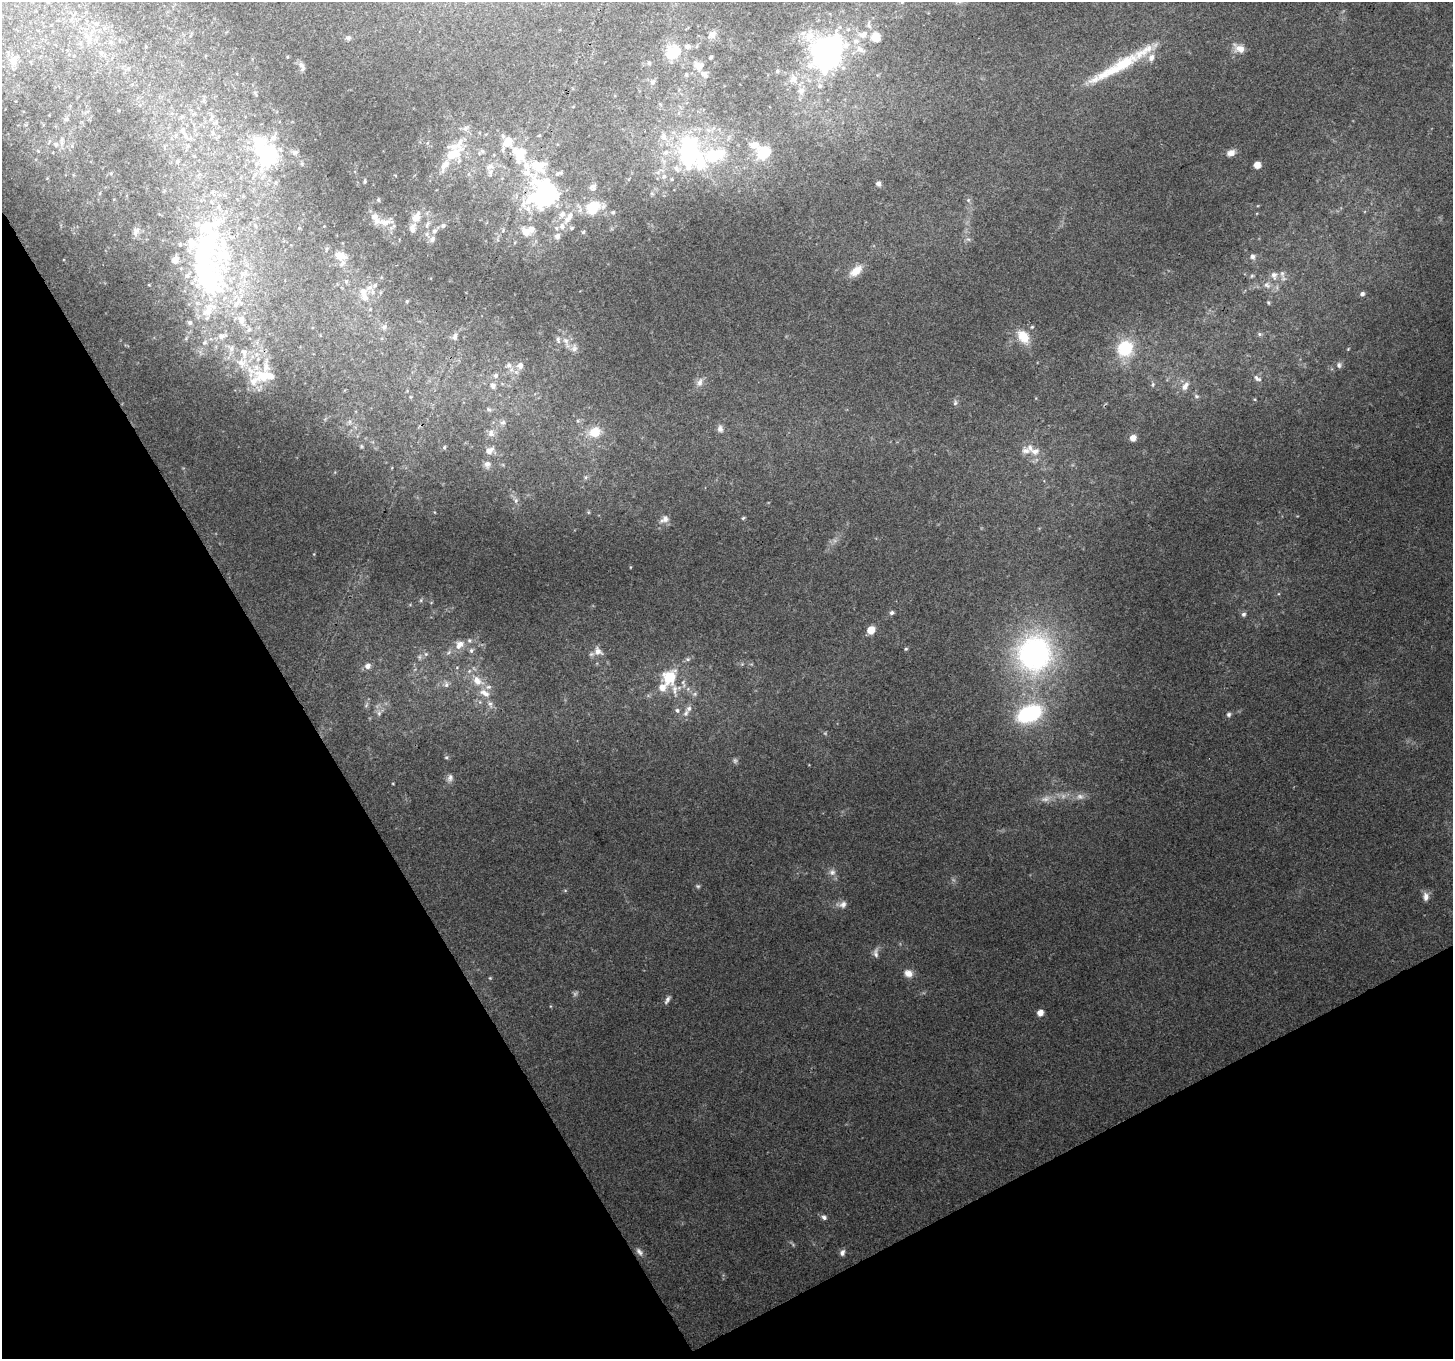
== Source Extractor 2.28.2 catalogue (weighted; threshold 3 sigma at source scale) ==
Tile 14 of 4 x 4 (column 2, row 4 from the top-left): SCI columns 1453-2903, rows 109-1465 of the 5811 x 5704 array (HDU 1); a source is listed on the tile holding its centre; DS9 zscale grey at full resolution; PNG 1455 x 1361 px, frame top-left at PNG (2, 2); no overlay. Shown black and unused: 28% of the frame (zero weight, under 3 of 4 exposures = <1% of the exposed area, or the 3 px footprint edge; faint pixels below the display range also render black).
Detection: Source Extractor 2.28.2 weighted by HDU 2 'WHT'; one run over the whole footprint, this tile lists its part. Background 0.1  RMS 0.0054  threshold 0.0242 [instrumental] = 3 sigma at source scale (4.5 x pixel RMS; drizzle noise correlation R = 1.50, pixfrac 1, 0.0396/0.0396 arcsec/px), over >= 5 px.
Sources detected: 247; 8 too faint to see at this stretch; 6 inside a brighter object's white glare — not listed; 62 inside a brighter listed object's ellipse — not listed separately; the other 171 listed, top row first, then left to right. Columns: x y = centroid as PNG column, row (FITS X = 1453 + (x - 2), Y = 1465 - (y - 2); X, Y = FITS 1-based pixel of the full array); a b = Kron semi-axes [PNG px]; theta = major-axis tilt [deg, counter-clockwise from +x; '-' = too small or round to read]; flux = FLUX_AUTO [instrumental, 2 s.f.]
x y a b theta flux
96 23 8 7 - 2.4
863 34 14 9 19 5.9
712 35 11 9 42 3
875 37 10 10 - 7.2
348 38 7 6 - 1.3
89 41 15 8 86 5.6
111 42 6 6 - 1.8
80 43 6 6 - 1.7
687 46 7 6 - 2
697 46 6 3 71 0.65
1239 48 17 11 -26 5.5
860 49 18 8 -29 4.6
101 53 9 8 - 3
828 53 28 23 76 190
671 54 18 13 -75 12
74 56 6 4 -18 0.82
711 57 4 3 - 0.79
13 60 16 11 58 7.2
649 63 5 5 - 0.85
302 66 12 5 -69 1.9
698 66 15 11 -31 5.6
1116 67 78 12 29 31
128 69 7 6 - 1.4
777 71 6 5 - 0.94
686 75 6 5 - 1
793 78 13 12 - 6.2
652 82 9 7 80 1.9
819 86 7 7 - 1.9
801 91 10 9 - 3.8
182 116 7 6 - 1.4
66 119 6 5 - 1.2
465 129 9 7 34 2.2
183 130 10 8 -80 3.3
213 133 8 5 -83 1.5
507 142 15 12 58 8.8
56 144 9 7 -33 2.3
188 146 8 6 -75 1.8
38 151 6 5 - 0.87
482 151 12 5 37 2
690 152 44 29 -86 68
764 152 17 13 30 15
1231 153 10 7 23 3.8
453 154 28 18 25 18
268 155 34 27 -72 59
520 155 20 13 77 15
178 162 8 4 81 0.96
1257 165 5 5 - 6.2
489 167 13 8 15 4.1
111 173 4 3 - 0.48
561 173 6 5 - 0.89
664 176 6 5 - 1.2
365 181 4 3 - 0.71
878 184 5 5 - 2
593 187 9 7 56 1.9
212 192 6 6 - 1.4
549 194 43 22 -43 50
243 196 5 5 - 0.7
378 200 5 4 - 0.7
968 200 6 5 - 1.1
528 208 23 12 -25 9.5
592 208 15 12 43 16
613 212 5 5 - 0.81
416 217 15 10 61 6.2
384 222 20 10 2 6.5
427 225 13 5 67 2.5
443 226 7 6 - 1.4
562 226 9 7 -78 3.1
572 228 6 4 27 0.85
503 230 7 5 79 1.1
136 231 12 8 71 2.4
434 231 8 6 62 1.8
526 232 14 9 -51 6.2
583 232 4 4 - 0.85
557 236 6 6 - 2.6
432 239 8 7 - 2.2
968 239 7 4 -18 1
340 256 17 11 -20 7.2
1252 257 6 6 - 2.1
856 271 18 10 40 7.2
1282 273 11 6 -81 2.2
205 275 68 42 -63 120
1274 275 10 7 -76 3.2
1252 276 6 5 - 0.78
346 281 6 5 - 1
149 285 4 2 - 0.38
1267 285 11 9 -42 3.2
369 288 22 9 -54 5.7
1362 294 5 5 - 1.5
364 297 13 10 -38 5
407 301 5 4 - 0.76
1268 303 5 4 - 0.66
190 323 6 6 - 1.6
384 327 9 7 44 2.4
1260 334 6 5 - 1
455 337 10 7 73 2.2
1023 337 18 12 -55 12
186 338 6 4 73 0.82
566 341 14 7 -66 4
204 342 7 6 - 1.5
1125 348 21 19 51 26
231 349 8 7 - 2.4
1348 349 5 3 - 0.5
242 363 15 11 15 6.3
509 365 10 8 -23 2.9
1339 365 8 7 - 2
520 366 9 8 - 3.5
496 375 6 6 - 1.9
262 377 25 14 -43 14
1257 378 11 5 -32 1.7
699 382 12 8 68 3.4
1153 384 7 5 89 1.1
493 386 8 7 - 2.7
1185 386 13 8 57 4
1196 396 7 6 - 1.3
955 403 7 6 - 1.3
488 409 7 6 - 1.2
578 421 6 5 - 1.2
350 422 7 4 89 1.1
503 422 8 7 - 1.9
720 429 10 7 -80 2.4
595 432 16 13 16 13
491 433 11 8 -76 3.1
1133 438 6 5 - 4.3
361 446 5 5 - 0.66
444 447 5 4 - 0.81
489 451 10 6 44 4.1
1035 451 13 9 7 4.4
487 464 10 8 78 2.9
586 477 6 4 71 0.95
516 500 8 6 90 1.7
743 518 4 4 - 0.75
664 519 13 9 31 3.5
421 600 6 4 72 0.69
892 613 5 5 - 1.5
1243 614 6 5 - 1.4
871 630 6 6 - 9.4
459 645 13 9 42 5.5
906 649 5 4 - 0.74
471 651 7 6 - 1.4
598 651 14 11 -46 4.9
1034 653 42 38 72 140
426 654 6 5 - 1.2
688 659 7 5 -19 1.2
367 666 9 8 - 3.2
457 667 5 3 - 0.5
671 675 22 15 0 13
477 681 16 11 -39 8.7
446 685 9 7 80 2.2
695 694 7 5 21 1.4
490 704 11 6 -74 2.6
366 705 8 5 60 1.4
689 708 9 7 56 2.4
677 710 7 6 - 1.6
379 713 9 6 89 2.1
1029 714 22 14 24 64
1229 714 6 6 - 1.4
446 757 6 5 - 0.91
450 778 11 8 77 2.5
832 872 10 9 - 3
698 886 6 6 - 0.95
565 890 6 4 -19 0.62
1426 897 11 8 -90 3.3
842 904 14 9 10 3.4
876 953 15 6 87 2.4
908 973 11 9 -27 4.5
490 978 5 4 - 0.56
667 1000 11 5 59 1.8
1040 1013 5 5 - 5.5
824 1217 8 6 -37 1.8
639 1252 12 7 -51 2.4
842 1253 8 6 66 2.1
Unlisted compact peaks at least as high as the median listed source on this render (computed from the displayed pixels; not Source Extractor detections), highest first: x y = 1255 399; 630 567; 393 783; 314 554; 588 512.